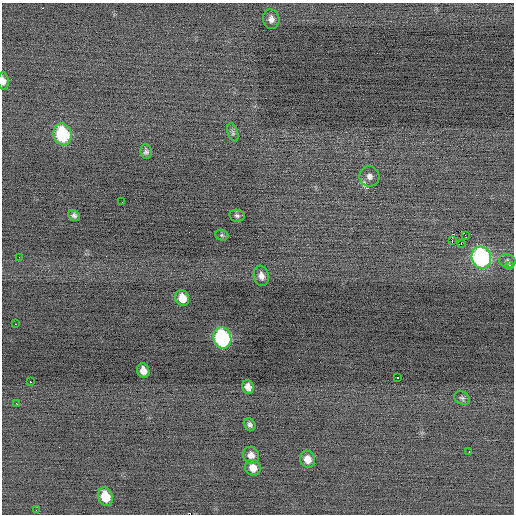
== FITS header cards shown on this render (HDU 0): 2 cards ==
NAXIS1  =                  512 / Axis length
NAXIS2  =                  512 / Axis length

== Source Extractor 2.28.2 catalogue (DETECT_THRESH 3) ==
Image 512 x 512 px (HDU 0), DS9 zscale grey, 1 PNG px = 1 image px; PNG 516 x 516 px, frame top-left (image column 1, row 512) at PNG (2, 3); each listed source drawn as its Kron ellipse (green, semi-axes under 4 px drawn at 4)
Background -0.132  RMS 0.76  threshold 2.28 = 3 sigma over >= 5 px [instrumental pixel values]
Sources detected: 34; all 34 listed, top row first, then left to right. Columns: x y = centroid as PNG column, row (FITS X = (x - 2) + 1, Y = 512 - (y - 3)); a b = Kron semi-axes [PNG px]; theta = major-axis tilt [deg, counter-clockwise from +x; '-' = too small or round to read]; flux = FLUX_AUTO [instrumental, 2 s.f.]
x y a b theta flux
271 19 10 8 -79 290
3 81 9 5 -85 230
233 133 10 5 -73 120
63 134 11 9 -73 3500
146 152 7 5 -79 150
369 176 10 10 - 260
122 202 2 2 - 34
74 215 6 5 - 150
237 216 7 6 - 120
222 235 7 5 -22 73
465 235 3 2 - 810
452 241 2 2 - 37
461 244 2 2 - 440
19 257 2 2 - 31
481 257 11 9 -69 8700
507 261 8 7 - 140
509 266 3 3 - 220
261 276 10 7 -79 290
182 298 8 7 - 630
15 324 2 2 - 240
222 338 11 9 -73 6500
143 371 7 6 - 370
397 377 3 2 - 80
30 382 3 2 - 50
248 387 7 6 - 280
462 398 8 6 -30 120
16 403 3 2 - 170
250 424 7 5 -51 150
469 452 3 2 - 41
251 455 9 8 - 320
308 459 8 7 - 450
253 468 8 7 - 430
105 496 9 7 -71 1000
36 510 2 2 - 130
At the frame edge (FLAGS 8, measured only in part): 1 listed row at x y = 3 81